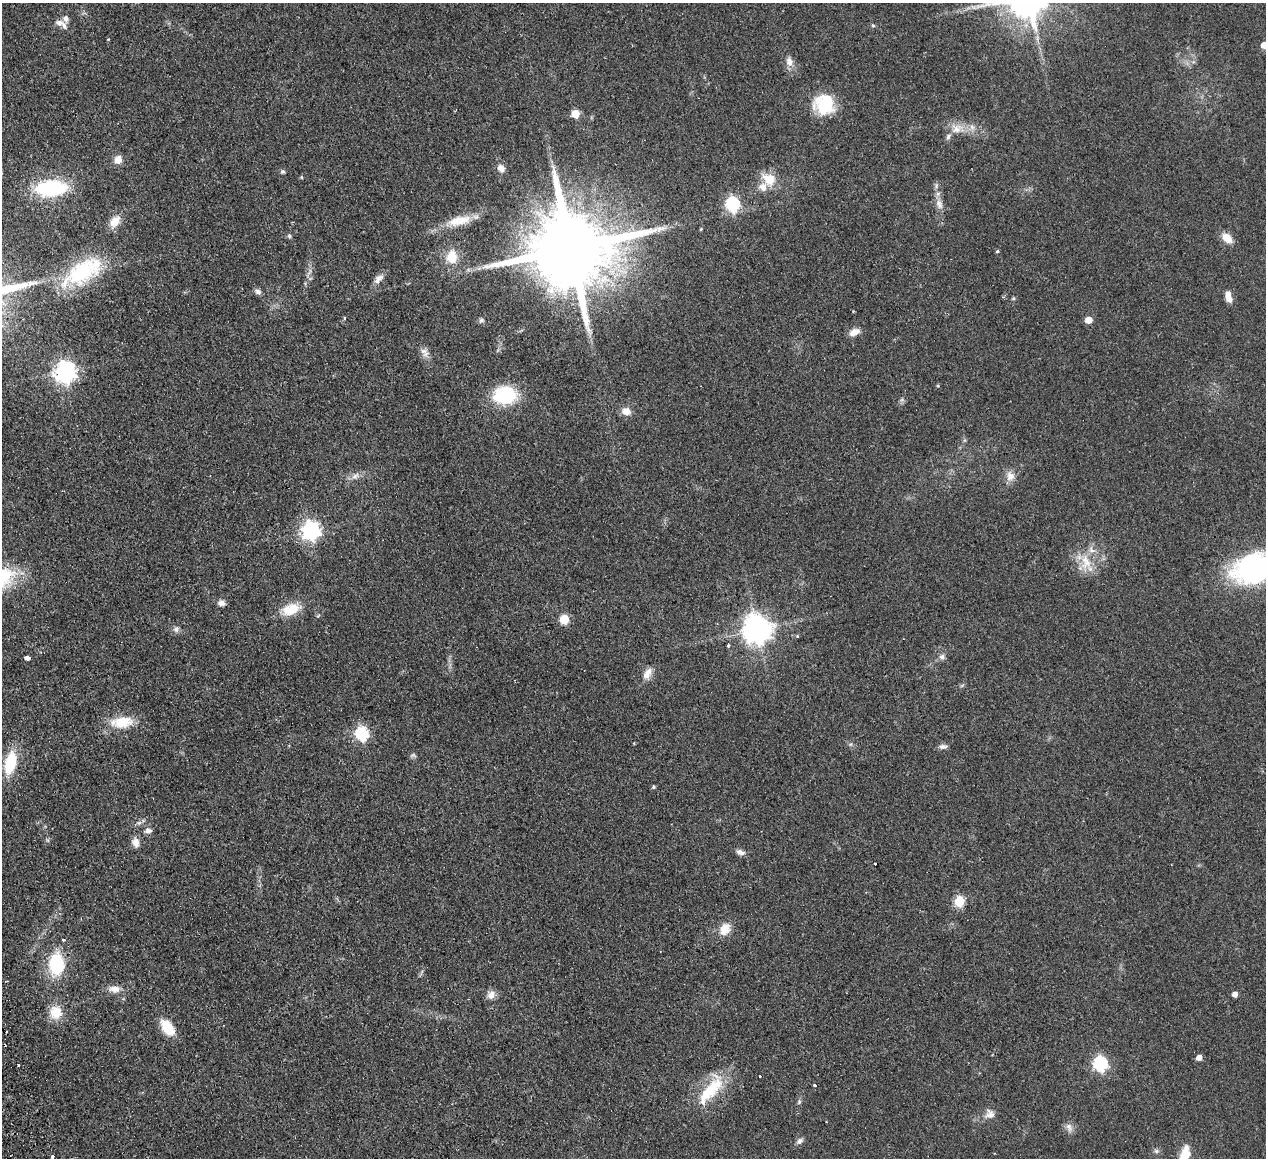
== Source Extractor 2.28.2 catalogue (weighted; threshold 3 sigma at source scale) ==
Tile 7 of 4 x 4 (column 3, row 2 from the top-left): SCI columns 2583-3846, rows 2593-3748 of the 5166 x 5065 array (HDU 1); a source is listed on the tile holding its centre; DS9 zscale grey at full resolution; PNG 1268 x 1160 px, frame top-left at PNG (2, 3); no overlay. Shown black and unused: <1% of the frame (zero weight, under 2 of 3 exposures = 3% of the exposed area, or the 3 px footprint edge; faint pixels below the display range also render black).
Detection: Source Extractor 2.28.2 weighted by HDU 2 'WHT'; one run over the whole footprint, this tile lists its part. Background 0.0582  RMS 0.0088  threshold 0.0396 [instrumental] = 3 sigma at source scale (4.5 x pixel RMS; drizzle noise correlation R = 1.50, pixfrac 1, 0.05/0.05 arcsec/px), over >= 5 px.
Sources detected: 94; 1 inside a brighter object's white glare — not listed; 5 inside a brighter listed object's ellipse — not listed separately; the other 88 listed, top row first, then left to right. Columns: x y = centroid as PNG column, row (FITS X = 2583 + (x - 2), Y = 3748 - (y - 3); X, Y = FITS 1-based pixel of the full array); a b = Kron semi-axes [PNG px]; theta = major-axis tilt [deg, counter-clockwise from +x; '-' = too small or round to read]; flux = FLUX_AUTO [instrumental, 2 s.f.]
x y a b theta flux
59 23 11 8 -2 4.6
873 25 6 4 -27 1.2
1264 45 5 5 - 9.3
789 61 12 8 -73 6
824 104 27 21 -40 36
575 114 5 5 - 26
956 128 18 14 14 12
118 160 9 8 - 7.7
501 168 10 8 -46 4.9
283 171 5 5 - 1.7
301 177 6 4 -88 0.79
769 179 19 14 -32 16
51 188 26 14 2 79
732 204 6 6 - 170
939 204 15 9 -65 6.2
115 221 14 10 53 11
459 221 29 11 11 19
661 228 18 7 16 7.4
701 229 4 3 - 0.92
289 236 6 5 - 1.4
1227 238 11 8 -45 12
570 249 24 18 9 16000
997 251 4 3 - 1.2
452 257 11 10 - 20
83 272 53 23 31 72
378 279 15 8 42 5.4
258 291 9 6 -37 2.9
1228 297 13 7 -79 6.8
1013 298 5 5 - 1
345 318 3 3 - 1.8
481 320 7 6 - 1.9
1089 320 5 5 - 13
854 332 12 8 27 6.8
424 352 15 9 -49 5.4
65 372 8 7 - 530
938 386 4 3 - 0.84
505 395 20 15 5 62
626 411 12 9 -12 7.2
355 476 12 7 25 4.7
1010 476 13 11 -84 7.1
311 531 7 7 - 390
1085 562 25 13 -84 18
1254 569 49 31 15 140
221 603 9 8 - 4
291 609 23 13 20 20
564 619 6 5 - 37
176 629 8 7 - 2.9
757 629 9 9 - 1200
797 637 3 3 - 2.6
728 645 3 3 - 2.2
942 657 8 7 - 3
27 658 4 3 - 20
647 673 16 9 57 7.4
122 722 28 14 6 24
362 734 7 6 - 130
634 743 3 2 - 0.89
942 746 10 6 1 3.1
413 755 9 5 4 1.9
10 763 23 11 75 35
654 787 4 4 - 1.5
139 823 7 4 19 2
148 830 10 7 5 3.6
136 843 12 8 -76 6.4
740 852 11 6 -18 3.9
875 864 3 3 - 1.6
959 901 6 5 - 53
725 929 16 12 62 12
63 940 3 3 - 2.8
56 964 21 14 87 51
114 989 16 9 -4 7.4
1235 994 5 4 - 5.7
491 995 11 9 60 6.1
56 1012 14 13 - 18
168 1027 16 9 -53 25
4 1045 4 3 - 2.2
1199 1057 5 4 - 6.4
1100 1063 7 6 - 160
19 1065 3 3 - 1.6
760 1076 3 3 - 1.7
815 1085 3 3 - 2.9
710 1090 49 16 52 40
799 1102 7 5 66 1.7
990 1114 13 13 - 6.5
1069 1127 13 7 -61 4.4
800 1141 9 7 41 3.2
1156 1151 7 5 -46 1.9
1184 1155 20 9 76 20
52 1156 3 3 - 3.2
Overlapping masked pixels (flux is a lower limit): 1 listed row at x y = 4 1045
Isophote crosses this tile's border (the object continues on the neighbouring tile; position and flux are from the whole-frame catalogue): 3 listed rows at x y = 1264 45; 1254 569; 1184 1155